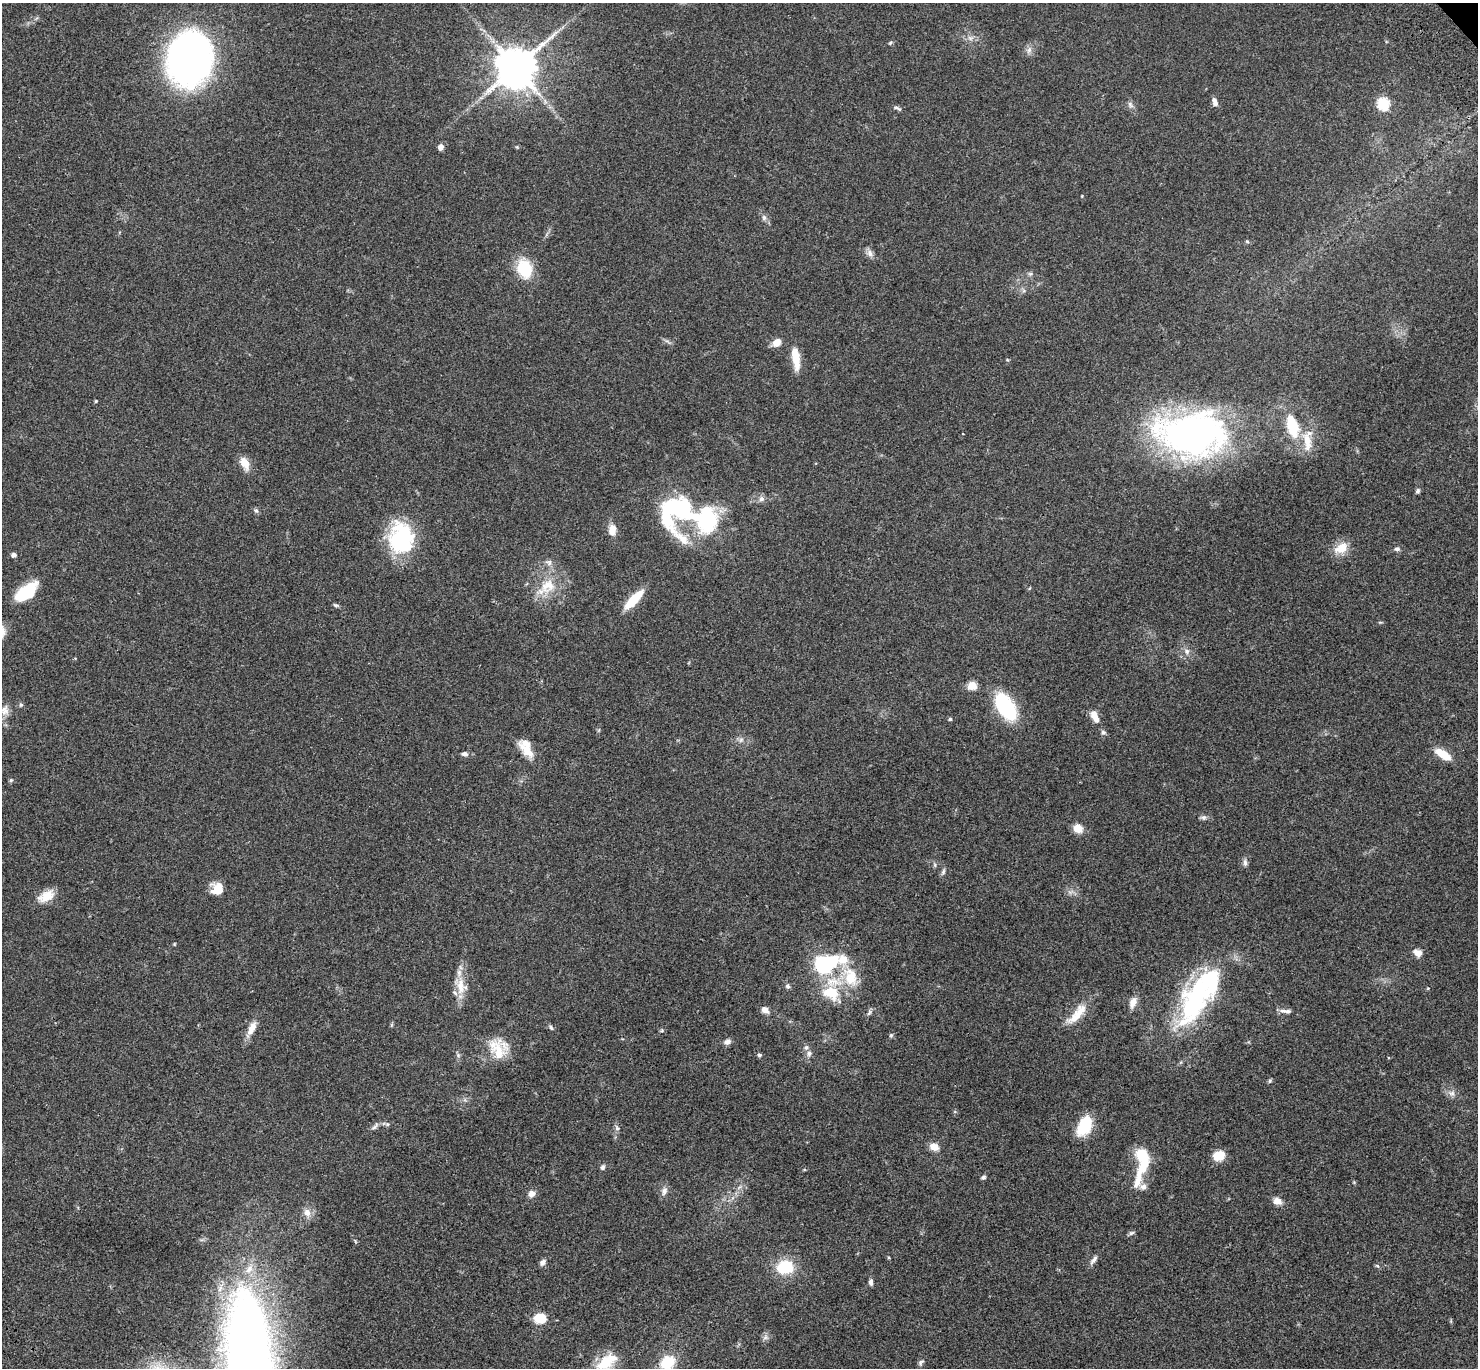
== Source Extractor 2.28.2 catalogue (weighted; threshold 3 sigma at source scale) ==
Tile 7 of 4 x 4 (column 3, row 2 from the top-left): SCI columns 3057-4532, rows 3115-4480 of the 6108 x 6089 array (HDU 1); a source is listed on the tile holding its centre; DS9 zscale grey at full resolution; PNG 1480 x 1370 px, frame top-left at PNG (2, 3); no overlay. Shown black and unused: <1% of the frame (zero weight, under 3 of 4 exposures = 6% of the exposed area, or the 3 px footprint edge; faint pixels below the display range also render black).
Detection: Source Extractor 2.28.2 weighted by HDU 2 'WHT'; one run over the whole footprint, this tile lists its part. Background 0.0458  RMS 0.0051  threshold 0.0231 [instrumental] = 3 sigma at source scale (4.5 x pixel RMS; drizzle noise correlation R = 1.50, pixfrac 1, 0.05/0.05 arcsec/px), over >= 5 px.
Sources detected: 117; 3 inside a brighter object's white glare — not listed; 9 inside a brighter listed object's ellipse — not listed separately; the other 105 listed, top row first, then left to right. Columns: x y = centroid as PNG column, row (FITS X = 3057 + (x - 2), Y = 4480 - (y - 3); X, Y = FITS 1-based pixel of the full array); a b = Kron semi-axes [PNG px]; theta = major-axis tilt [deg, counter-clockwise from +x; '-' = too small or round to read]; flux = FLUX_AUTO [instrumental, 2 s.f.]
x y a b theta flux
890 43 5 4 - 0.62
1029 50 8 7 - 1.9
189 59 45 36 83 210
516 67 13 12 - 1300
1215 102 11 6 -67 2.3
1130 104 10 6 -58 1.7
1383 104 6 6 - 48
898 108 12 4 -24 1.1
441 147 6 5 - 2.6
764 218 8 6 -75 1.4
1247 242 6 4 -2 0.62
870 253 10 8 -74 2.2
525 269 22 17 -74 17
1030 274 6 5 - 0.95
776 342 10 8 36 4.1
796 358 27 8 -82 9.3
96 401 4 3 - 0.52
1292 426 25 13 -75 19
1192 434 80 49 -3 180
1307 441 30 11 -82 9.8
245 463 18 10 -61 5.2
1418 491 6 6 - 0.99
762 499 8 8 - 1.8
679 509 43 27 -24 46
256 511 7 5 -66 1
706 518 44 24 45 46
612 530 13 9 86 4.6
402 538 32 30 -69 43
1341 548 16 11 28 8.1
1397 549 8 6 -6 1.4
14 555 5 4 - 2.2
549 562 11 7 -27 2.1
545 586 20 13 69 9.6
27 592 25 12 38 21
634 599 26 8 46 13
336 605 7 4 -25 0.86
2 631 19 12 -87 4.9
1187 651 9 7 -40 2
972 686 11 10 - 4.1
21 705 6 5 - 0.77
1006 706 20 11 -58 56
5 710 15 11 89 4.3
1094 716 16 8 -62 4.9
950 719 4 4 - 0.82
1103 732 7 6 - 1.1
741 740 7 6 - 1.4
528 752 18 11 -34 6.3
465 754 9 6 -9 1.5
1443 754 18 8 -33 9.4
11 780 6 4 44 0.66
1203 817 8 7 - 1.3
1078 828 9 8 - 6.7
1245 862 10 5 -84 1.5
935 865 6 4 -72 0.72
943 872 8 5 71 1.1
217 889 14 13 - 7.4
46 896 20 11 28 7.9
174 944 5 3 - 0.41
1417 953 11 8 -33 3.4
824 965 11 8 18 100
850 977 30 19 -70 16
460 985 30 11 -87 9.3
787 986 7 6 - 1.1
1428 988 5 3 - 0.43
831 993 21 15 -22 14
1196 997 64 29 66 73
1133 1002 15 8 68 4
765 1010 8 6 -42 3.2
1286 1011 17 5 -4 2.4
869 1013 9 5 63 1.1
1075 1017 25 12 39 8.4
551 1027 7 4 -63 0.89
252 1028 20 9 63 5.2
662 1030 5 5 - 0.67
891 1035 5 5 - 0.71
727 1042 8 6 20 2.3
497 1049 30 19 -66 13
809 1054 8 8 - 1.8
759 1055 5 5 - 0.86
1270 1081 6 4 69 0.75
1452 1093 9 8 - 2.3
375 1126 14 5 46 1.5
1084 1126 24 14 63 16
617 1128 8 6 -62 1.3
934 1147 12 9 -22 3.9
1141 1154 11 11 - 14
1219 1156 12 10 17 8.2
603 1167 7 6 - 1.2
983 1177 6 5 - 0.97
1138 1177 40 10 78 10
664 1191 13 7 75 2.3
532 1194 9 8 - 2.5
1277 1201 11 8 -18 3.2
307 1212 12 10 -46 3.6
1131 1233 8 5 17 1
1094 1260 14 6 53 2.1
543 1262 9 6 43 1.8
1377 1265 6 3 -21 0.64
785 1267 16 13 7 19
871 1282 8 5 -86 1.6
540 1318 7 6 - 26
765 1337 8 6 46 1.5
605 1362 28 18 38 14
667 1362 13 10 34 18
921 1362 8 6 40 1.1
Isophote crosses this tile's border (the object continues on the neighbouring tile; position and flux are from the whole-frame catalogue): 3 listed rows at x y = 2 631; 5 710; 605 1362